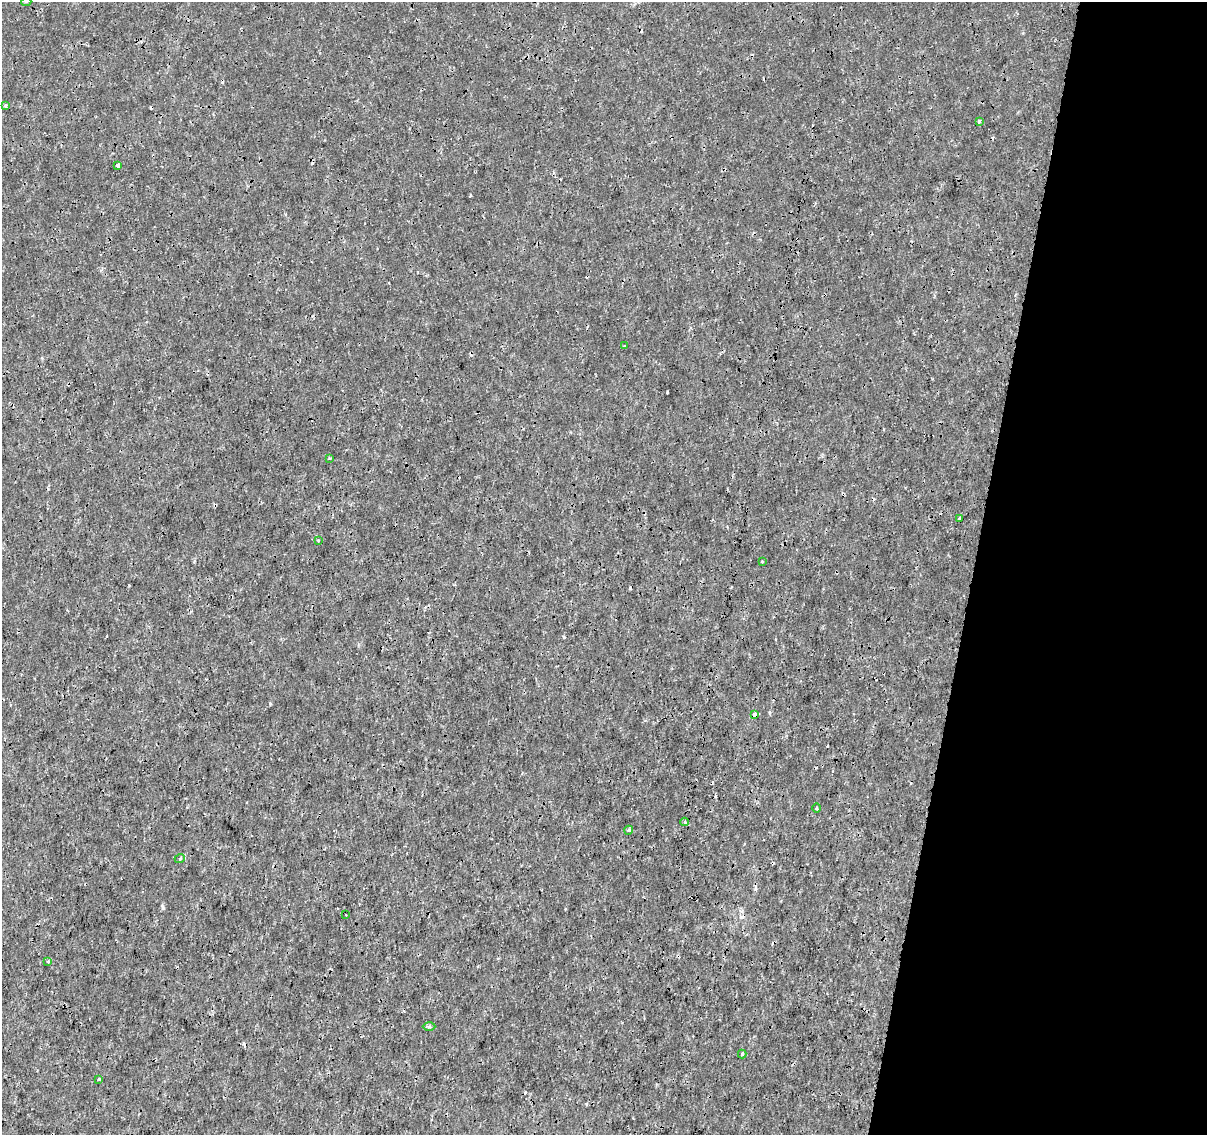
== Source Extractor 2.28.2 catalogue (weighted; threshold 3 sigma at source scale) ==
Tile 8 of 4 x 4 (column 4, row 2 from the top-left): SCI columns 3626-4830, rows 2550-3682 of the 4830 x 5040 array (HDU 1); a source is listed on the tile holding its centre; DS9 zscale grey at full resolution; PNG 1209 x 1137 px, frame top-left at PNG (2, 2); each listed source drawn as its Kron ellipse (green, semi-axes under 4 px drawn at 4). Shown black and unused: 20% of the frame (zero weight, under 3 of 4 exposures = <1% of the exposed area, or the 3 px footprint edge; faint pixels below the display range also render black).
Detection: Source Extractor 2.28.2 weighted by HDU 2 'WHT'; one run over the whole footprint, this tile lists its part. Background -8.36e-05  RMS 7.9e-04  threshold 0.00354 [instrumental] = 3 sigma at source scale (4.5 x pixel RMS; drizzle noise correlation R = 1.50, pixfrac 1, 0.0396/0.0396 arcsec/px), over >= 5 px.
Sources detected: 26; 7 cosmic-ray / hot-pixel residue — neither listed nor drawn; the other 19 listed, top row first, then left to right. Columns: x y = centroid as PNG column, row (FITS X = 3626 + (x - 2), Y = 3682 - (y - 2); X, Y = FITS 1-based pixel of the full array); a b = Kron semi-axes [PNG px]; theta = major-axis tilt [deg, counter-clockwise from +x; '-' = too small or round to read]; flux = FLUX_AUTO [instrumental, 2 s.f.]
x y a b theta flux
26 2 5 3 - 0.098
6 105 4 3 - 0.14
979 121 4 3 - 0.13
118 165 3 3 - 0.32
624 346 4 3 - 0.068
329 458 3 3 - 0.07
960 518 3 3 - 0.12
318 540 4 2 - 0.061
762 562 3 2 - 0.073
755 714 4 3 - 0.35
817 808 4 3 - 0.08
685 822 4 4 - 0.088
629 830 4 4 - 0.21
180 858 5 3 - 0.08
346 915 3 2 - 0.07
48 962 4 3 - 0.076
429 1027 6 4 -1 0.13
742 1054 4 4 - 0.09
98 1079 3 3 - 0.24
Overlapping masked pixels (flux is a lower limit): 1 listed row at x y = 755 714
Isophote crosses this tile's border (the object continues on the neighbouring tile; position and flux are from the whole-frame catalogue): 1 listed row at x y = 26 2
Unlisted compact peaks at least as high as the median listed source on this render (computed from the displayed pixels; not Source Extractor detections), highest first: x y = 163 908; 270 704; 564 637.